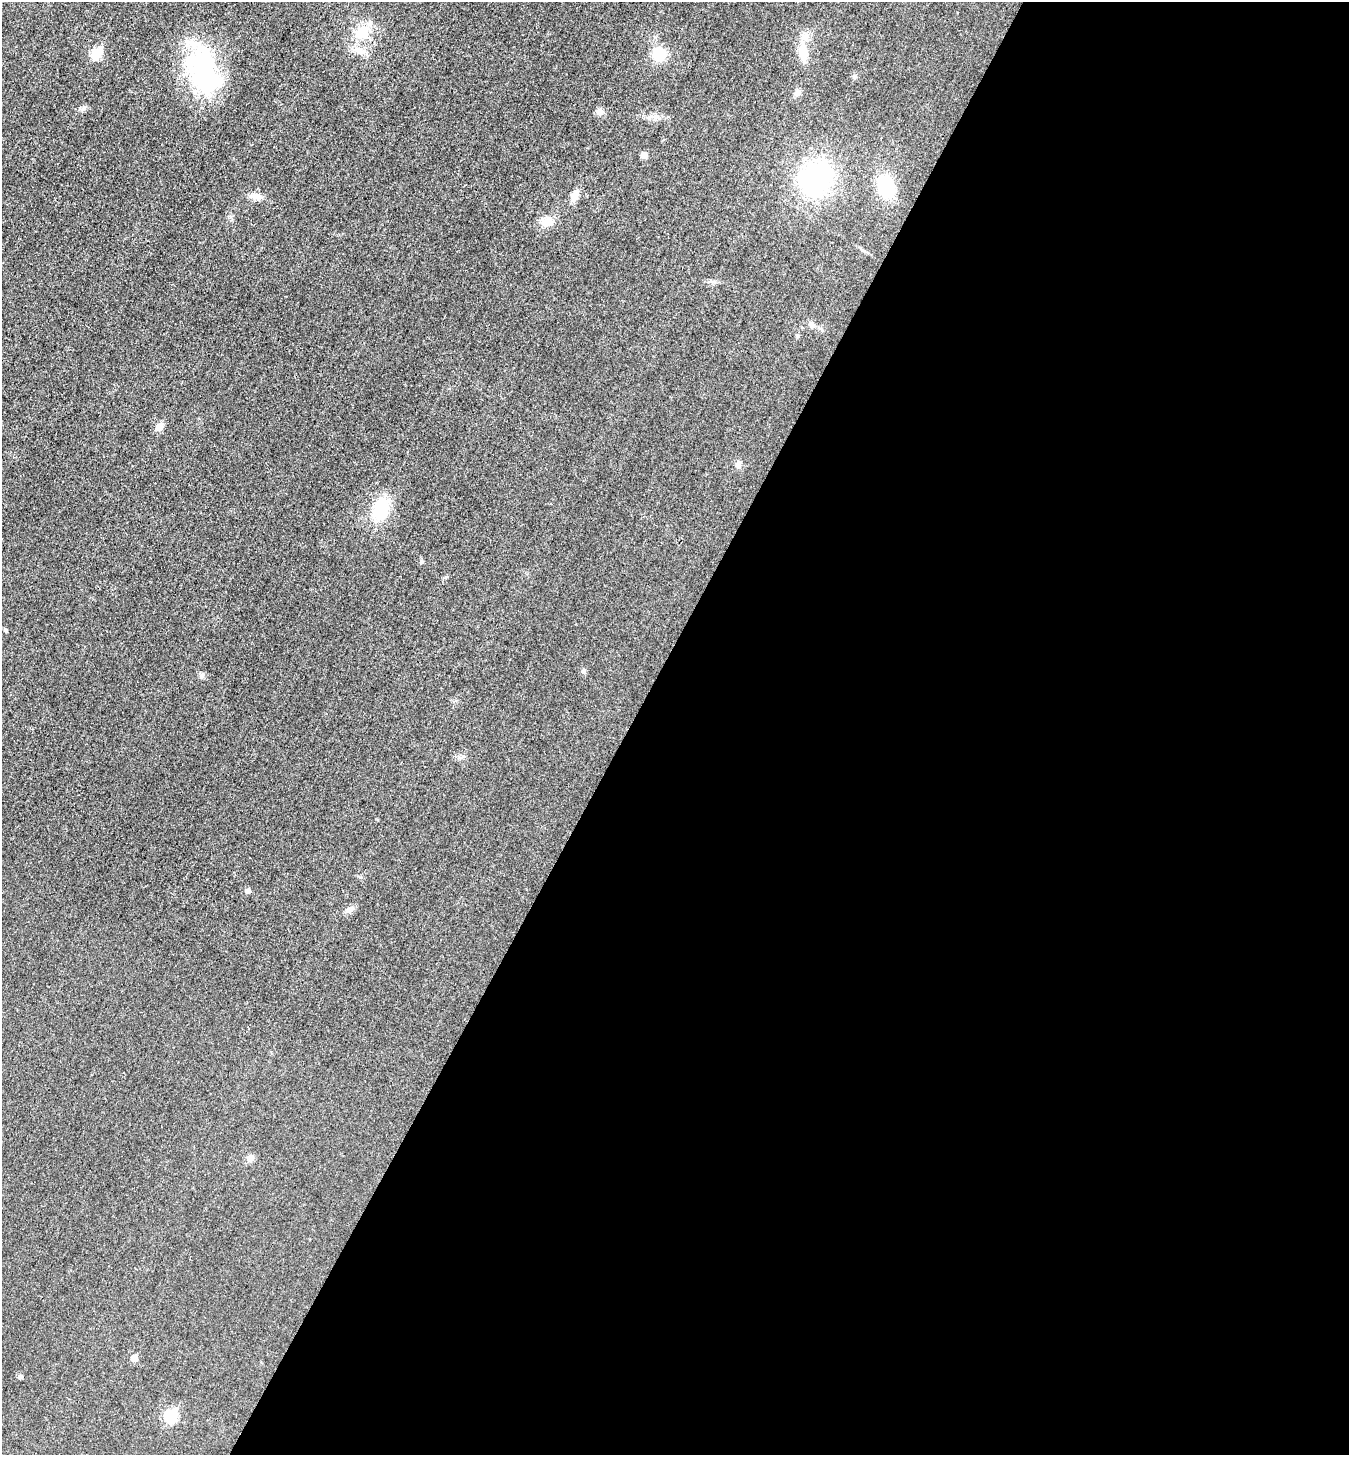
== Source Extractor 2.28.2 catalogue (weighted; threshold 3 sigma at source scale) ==
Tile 12 of 4 x 4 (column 4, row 3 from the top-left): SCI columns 4195-5541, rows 1467-2919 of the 5843 x 5836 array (HDU 1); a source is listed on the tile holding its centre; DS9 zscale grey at full resolution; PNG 1351 x 1457 px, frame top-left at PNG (2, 2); no overlay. Shown black and unused: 54% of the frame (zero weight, under 3 of 4 exposures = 1% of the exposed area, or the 3 px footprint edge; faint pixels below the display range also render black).
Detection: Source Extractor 2.28.2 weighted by HDU 2 'WHT'; one run over the whole footprint, this tile lists its part. Background 0.018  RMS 0.0053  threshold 0.0239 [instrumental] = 3 sigma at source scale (4.5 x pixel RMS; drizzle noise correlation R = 1.50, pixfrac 1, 0.05/0.05 arcsec/px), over >= 5 px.
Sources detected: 29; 1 inside a brighter object's white glare — not listed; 2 inside a brighter listed object's ellipse — not listed separately; the other 26 listed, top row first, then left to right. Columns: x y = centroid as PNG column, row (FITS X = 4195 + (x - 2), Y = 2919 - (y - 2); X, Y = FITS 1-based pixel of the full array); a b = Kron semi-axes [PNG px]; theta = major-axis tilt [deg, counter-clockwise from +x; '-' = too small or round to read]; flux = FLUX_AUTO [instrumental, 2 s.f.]
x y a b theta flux
362 32 16 15 - 12
803 53 22 11 -82 8.8
96 54 6 6 - 30
659 54 15 14 - 12
205 71 62 34 -78 68
797 92 10 7 86 2
600 112 9 8 - 2.8
656 117 7 4 19 1.4
644 155 7 7 - 2.6
816 178 33 28 59 80
886 186 21 14 -79 26
256 196 16 8 -4 3.8
575 196 15 8 64 4.3
547 222 15 11 16 6.4
812 324 8 7 - 1.9
159 427 6 6 - 7.5
739 464 11 6 86 2.1
381 509 22 15 73 24
421 562 6 4 46 0.72
584 671 7 5 -89 1
248 890 5 5 - 2.2
350 910 13 7 22 2.7
250 1158 10 8 58 2.2
134 1358 6 5 - 5
20 1376 5 5 - 1.4
171 1416 7 6 - 41
Unlisted compact peaks at least as high as the median listed source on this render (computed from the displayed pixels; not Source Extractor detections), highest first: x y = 202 675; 80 108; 797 335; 360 877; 231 217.